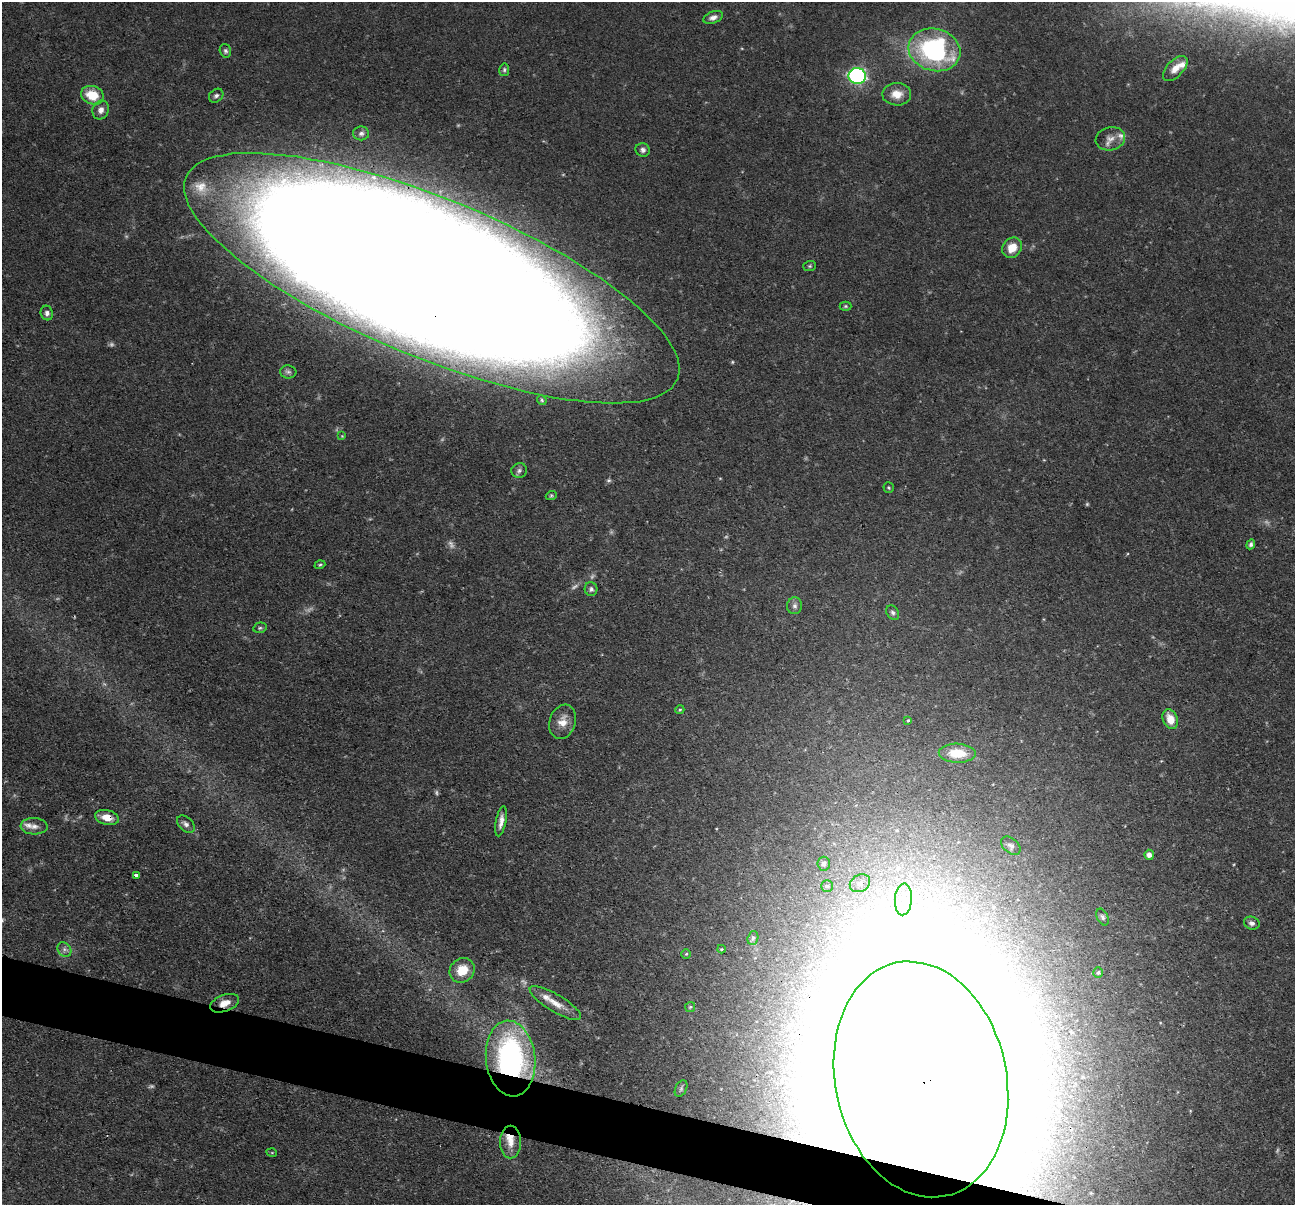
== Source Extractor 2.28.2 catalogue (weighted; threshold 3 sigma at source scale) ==
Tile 6 of 4 x 4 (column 2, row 2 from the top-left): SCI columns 1295-2587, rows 2659-3861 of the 5176 x 5193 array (HDU 1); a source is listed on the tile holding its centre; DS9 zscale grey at full resolution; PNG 1297 x 1207 px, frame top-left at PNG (2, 2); each listed source drawn as its Kron ellipse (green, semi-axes under 4 px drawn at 4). Shown black and unused: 4% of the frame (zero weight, under 3 of 4 exposures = <1% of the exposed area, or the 3 px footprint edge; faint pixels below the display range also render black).
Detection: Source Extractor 2.28.2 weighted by HDU 2 'WHT'; one run over the whole footprint, this tile lists its part. Background 0.0635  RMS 0.0044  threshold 0.0198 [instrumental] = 3 sigma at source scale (4.5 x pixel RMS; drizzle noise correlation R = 1.50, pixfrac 1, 0.05/0.05 arcsec/px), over >= 5 px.
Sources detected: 81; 11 too faint to see at this stretch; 2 inside a brighter object's white glare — neither listed nor drawn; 6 inside a brighter listed object's ellipse — not listed separately; the other 62 listed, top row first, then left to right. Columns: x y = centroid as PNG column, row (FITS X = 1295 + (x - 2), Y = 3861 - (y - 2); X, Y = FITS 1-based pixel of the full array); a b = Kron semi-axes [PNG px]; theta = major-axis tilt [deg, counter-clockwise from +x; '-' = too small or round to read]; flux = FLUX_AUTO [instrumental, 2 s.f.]
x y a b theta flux
713 17 10 5 20 2.2
934 50 26 21 -15 78
225 51 7 5 -73 1.1
1175 68 15 8 46 4.4
504 70 6 5 - 0.88
857 76 8 8 - 92
897 94 14 11 -1 6
92 95 12 9 -20 11
216 96 8 6 40 1.4
101 110 9 8 - 2.8
361 133 8 7 - 1.5
1110 139 15 11 11 4
643 150 7 6 - 1.5
1012 248 11 9 50 7.3
810 266 6 5 - 0.77
432 278 266 79 -22 4400
845 306 6 4 1 0.66
47 313 7 6 - 1.5
288 372 8 6 -2 1.5
542 400 5 4 - 0.67
342 436 4 4 - 0.4
519 471 8 7 - 1.6
889 488 5 5 - 0.69
551 496 6 3 19 0.62
1251 544 5 4 - 1.1
320 565 5 3 - 0.58
591 589 7 6 - 1.2
795 606 8 7 - 1.8
893 613 8 5 -57 1.2
260 628 7 5 13 0.84
680 710 4 4 - 0.6
1170 719 10 7 -67 6.1
908 720 4 4 - 0.5
563 722 17 13 71 5.6
957 753 18 9 -2 11
107 817 12 7 -13 5.9
501 821 15 5 79 3.1
186 824 10 7 -43 2
34 826 13 8 -2 3.1
1011 846 11 7 -41 1.8
1149 855 5 4 - 2.1
824 864 7 6 - 1.4
136 876 3 3 - 15
860 883 10 8 29 2.9
827 886 6 6 - 1
903 899 16 8 86 6.4
1103 917 9 5 -63 1.1
1252 923 8 6 -18 1.6
753 938 7 5 73 0.97
64 949 8 6 -47 1.7
721 949 4 3 - 0.48
686 954 4 4 - 0.52
462 970 13 11 41 9.4
1098 973 5 4 - 0.77
225 1003 15 8 20 4.9
555 1003 29 8 -31 6.3
690 1007 5 5 - 0.65
511 1059 38 24 -84 110
921 1079 119 85 -78 15000
681 1089 9 5 64 1.1
511 1142 16 10 90 5.5
272 1153 5 3 - 0.37
Overlapping masked pixels (flux is a lower limit): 6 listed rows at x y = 432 278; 107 817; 136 876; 225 1003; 511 1059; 921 1079
Isophote crosses this tile's border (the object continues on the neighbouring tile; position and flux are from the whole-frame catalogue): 2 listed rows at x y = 432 278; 921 1079